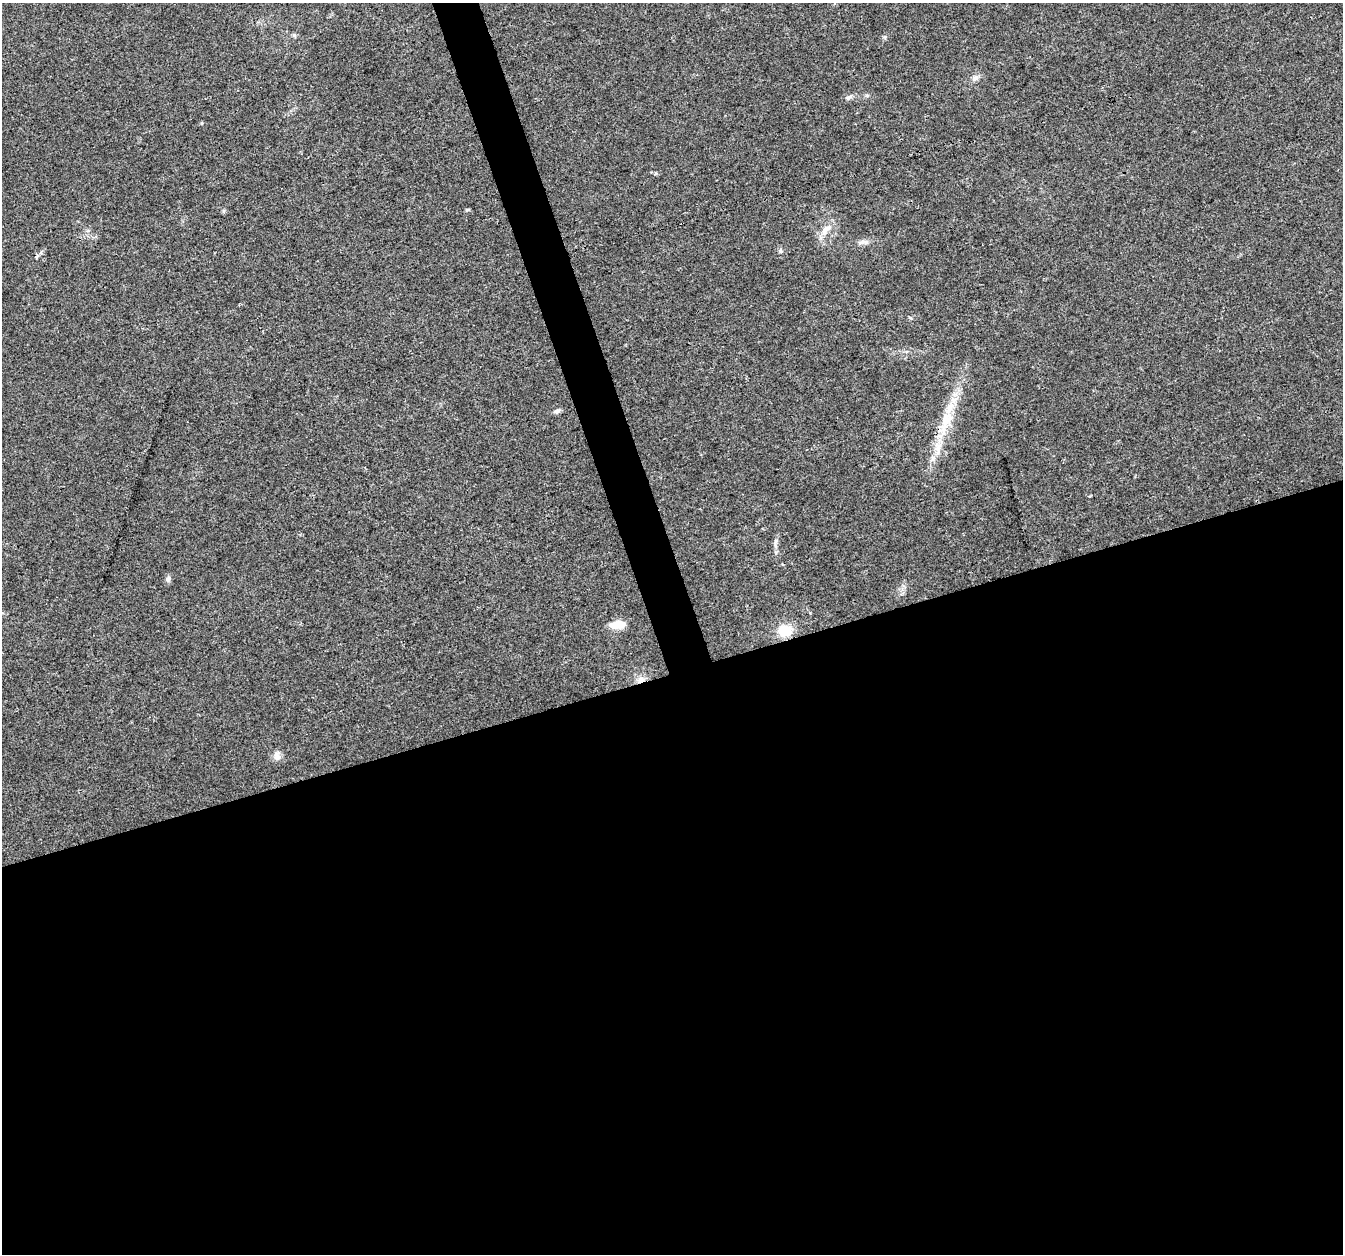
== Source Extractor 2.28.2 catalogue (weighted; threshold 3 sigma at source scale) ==
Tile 15 of 4 x 4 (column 3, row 4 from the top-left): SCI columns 2682-4022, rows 63-1314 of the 5363 x 5188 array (HDU 1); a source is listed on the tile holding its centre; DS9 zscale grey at full resolution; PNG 1345 x 1256 px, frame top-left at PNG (2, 3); no overlay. Shown black and unused: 48% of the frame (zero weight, under 3 of 4 exposures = <1% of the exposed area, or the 3 px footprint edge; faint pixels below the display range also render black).
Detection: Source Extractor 2.28.2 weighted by HDU 2 'WHT'; one run over the whole footprint, this tile lists its part. Background 0.0182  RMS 0.0028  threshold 0.0128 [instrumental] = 3 sigma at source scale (4.5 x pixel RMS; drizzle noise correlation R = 1.50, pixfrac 1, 0.0396/0.0396 arcsec/px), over >= 5 px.
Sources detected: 14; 1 inside a brighter listed object's ellipse — not listed separately; the other 13 listed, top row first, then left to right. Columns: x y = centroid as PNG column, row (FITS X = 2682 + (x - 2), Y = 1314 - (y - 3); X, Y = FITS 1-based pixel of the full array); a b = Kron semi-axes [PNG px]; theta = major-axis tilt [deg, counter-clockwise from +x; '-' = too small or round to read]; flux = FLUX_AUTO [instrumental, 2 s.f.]
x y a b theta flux
975 78 11 7 33 1.2
849 97 11 5 32 0.82
824 231 19 7 63 2.6
863 242 14 6 0 1.2
37 256 7 4 46 0.52
557 411 9 5 15 0.77
945 423 52 13 68 12
775 543 17 4 86 1.1
168 579 9 6 71 0.81
617 625 18 9 8 3.9
785 631 17 13 10 5.4
641 680 11 7 34 1.6
277 756 13 8 -78 1.6
Overlapping masked pixels (flux is a lower limit): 1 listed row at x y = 641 680
Unlisted compact peaks at least as high as the median listed source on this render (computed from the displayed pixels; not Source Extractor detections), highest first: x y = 467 210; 885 37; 780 251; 866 95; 202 123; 294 35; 656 173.